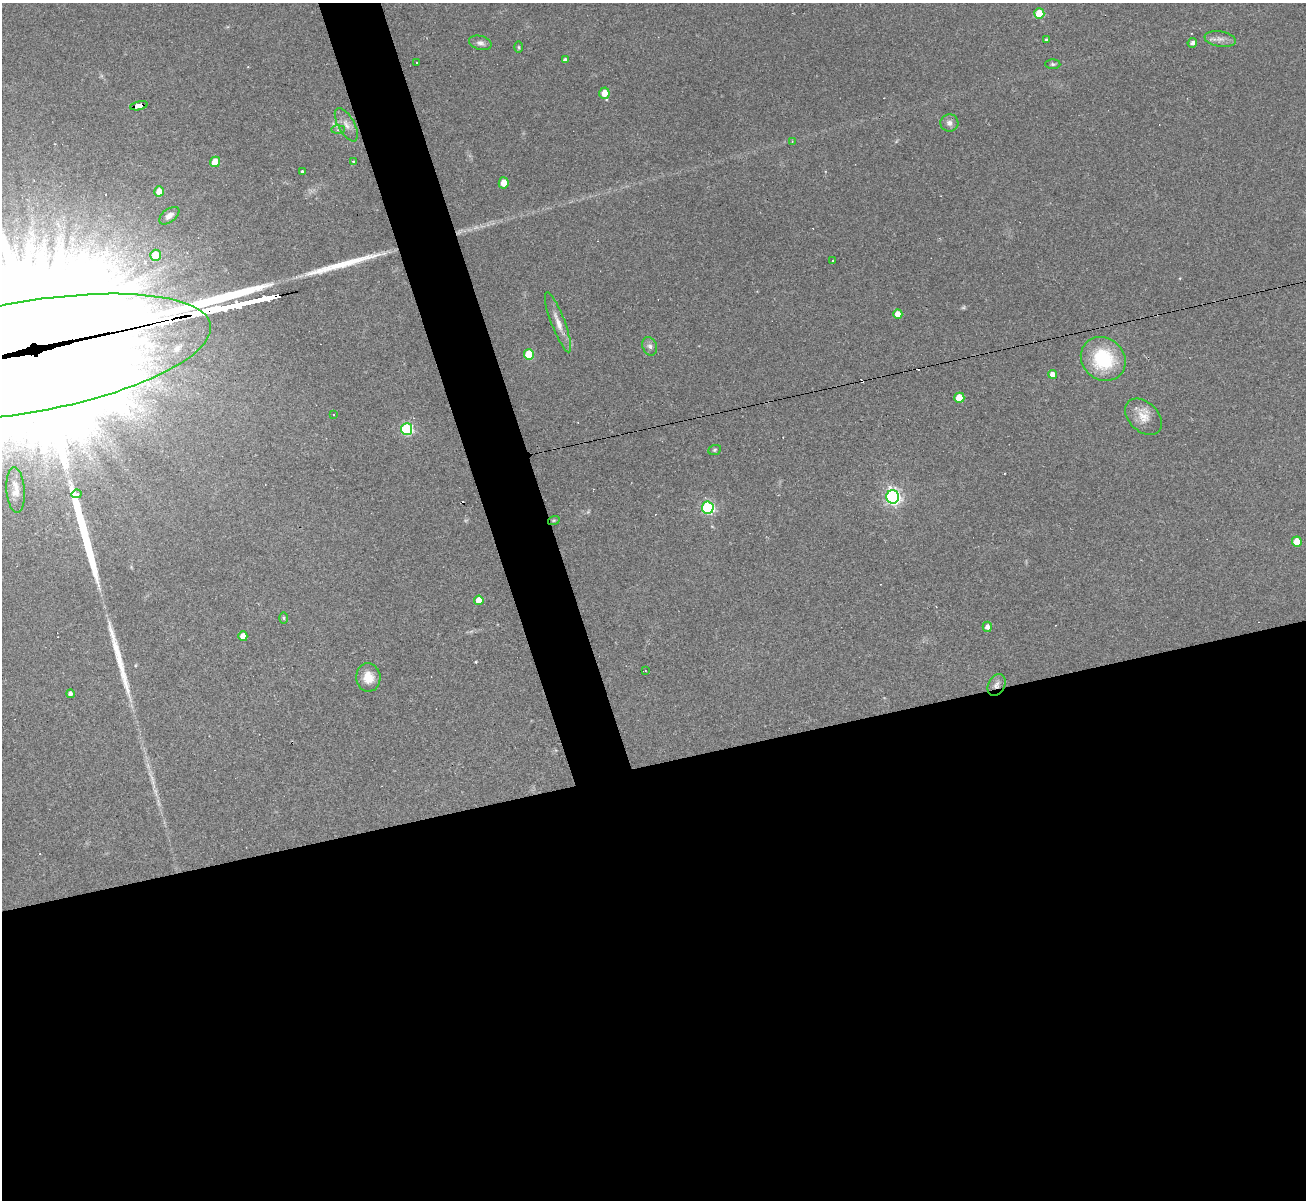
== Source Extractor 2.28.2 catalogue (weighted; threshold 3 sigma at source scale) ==
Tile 15 of 4 x 4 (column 3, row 4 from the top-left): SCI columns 2607-3910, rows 264-1461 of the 5213 x 5196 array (HDU 1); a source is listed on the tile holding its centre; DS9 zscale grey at full resolution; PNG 1308 x 1202 px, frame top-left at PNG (2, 3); each listed source drawn as its Kron ellipse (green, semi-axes under 4 px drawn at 4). Shown black and unused: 39% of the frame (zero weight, under 2 of 3 exposures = <1% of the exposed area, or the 3 px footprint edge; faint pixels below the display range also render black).
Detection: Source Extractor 2.28.2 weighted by HDU 2 'WHT'; one run over the whole footprint, this tile lists its part. Background 0.0885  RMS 0.006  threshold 0.0269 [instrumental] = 3 sigma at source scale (4.5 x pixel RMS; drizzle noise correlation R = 1.50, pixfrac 1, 0.05/0.05 arcsec/px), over >= 5 px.
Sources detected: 65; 1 too faint to see at this stretch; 8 cosmic-ray / hot-pixel residue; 4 long thin detections or spike segments (spike, bleed or trail) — neither listed nor drawn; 3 inside a brighter listed object's ellipse — not listed separately; the other 49 listed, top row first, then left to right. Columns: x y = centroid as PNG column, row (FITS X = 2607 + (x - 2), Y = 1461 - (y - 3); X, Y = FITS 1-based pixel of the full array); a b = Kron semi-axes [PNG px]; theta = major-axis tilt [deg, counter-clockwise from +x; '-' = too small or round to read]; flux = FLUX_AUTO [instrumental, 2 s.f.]
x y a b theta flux
1039 14 5 5 - 20
1220 39 16 7 -8 3.9
1046 40 3 2 - 0.76
480 43 11 7 -15 2.6
1192 43 5 4 - 2.1
519 47 6 4 -89 0.71
565 60 4 4 - 1.6
417 63 3 2 - 0.69
1053 64 7 5 1 1.2
604 93 5 5 - 7.2
139 106 9 4 12 72
949 123 9 8 - 2.9
346 125 18 8 -61 5
338 130 7 4 1 1.2
792 141 3 3 - 0.41
353 161 4 3 - 0.69
215 162 5 5 - 12
302 172 3 3 - 1.1
504 183 5 5 - 5.5
159 191 5 5 - 6.9
169 216 12 6 38 3.4
155 255 5 5 - 16
833 260 2 2 - 0.71
898 314 5 4 - 5.7
558 322 32 7 -69 7.1
650 346 9 7 -69 2.2
529 354 5 5 - 24
27 357 186 55 10 60000
1103 359 23 21 -41 38
1052 374 4 4 - 3.9
959 398 5 5 - 14
333 415 3 2 - 0.8
1143 417 21 14 -44 9
407 429 6 5 - 68
715 450 6 5 - 1
16 490 23 9 -86 5.8
77 494 5 4 - 5.8
893 497 7 6 - 190
708 508 6 6 - 92
554 520 6 4 18 0.67
1297 542 5 5 - 12
479 600 5 4 - 9.5
284 618 6 4 -89 0.71
987 627 5 4 - 2.9
243 636 5 4 - 6.6
645 671 3 2 - 0.69
368 677 14 12 -84 9.5
996 685 11 8 64 3.3
70 694 4 4 - 2
Overlapping masked pixels (flux is a lower limit): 3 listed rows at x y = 139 106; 27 357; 996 685
Isophote crosses this tile's border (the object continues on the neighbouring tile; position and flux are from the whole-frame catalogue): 1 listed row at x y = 27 357